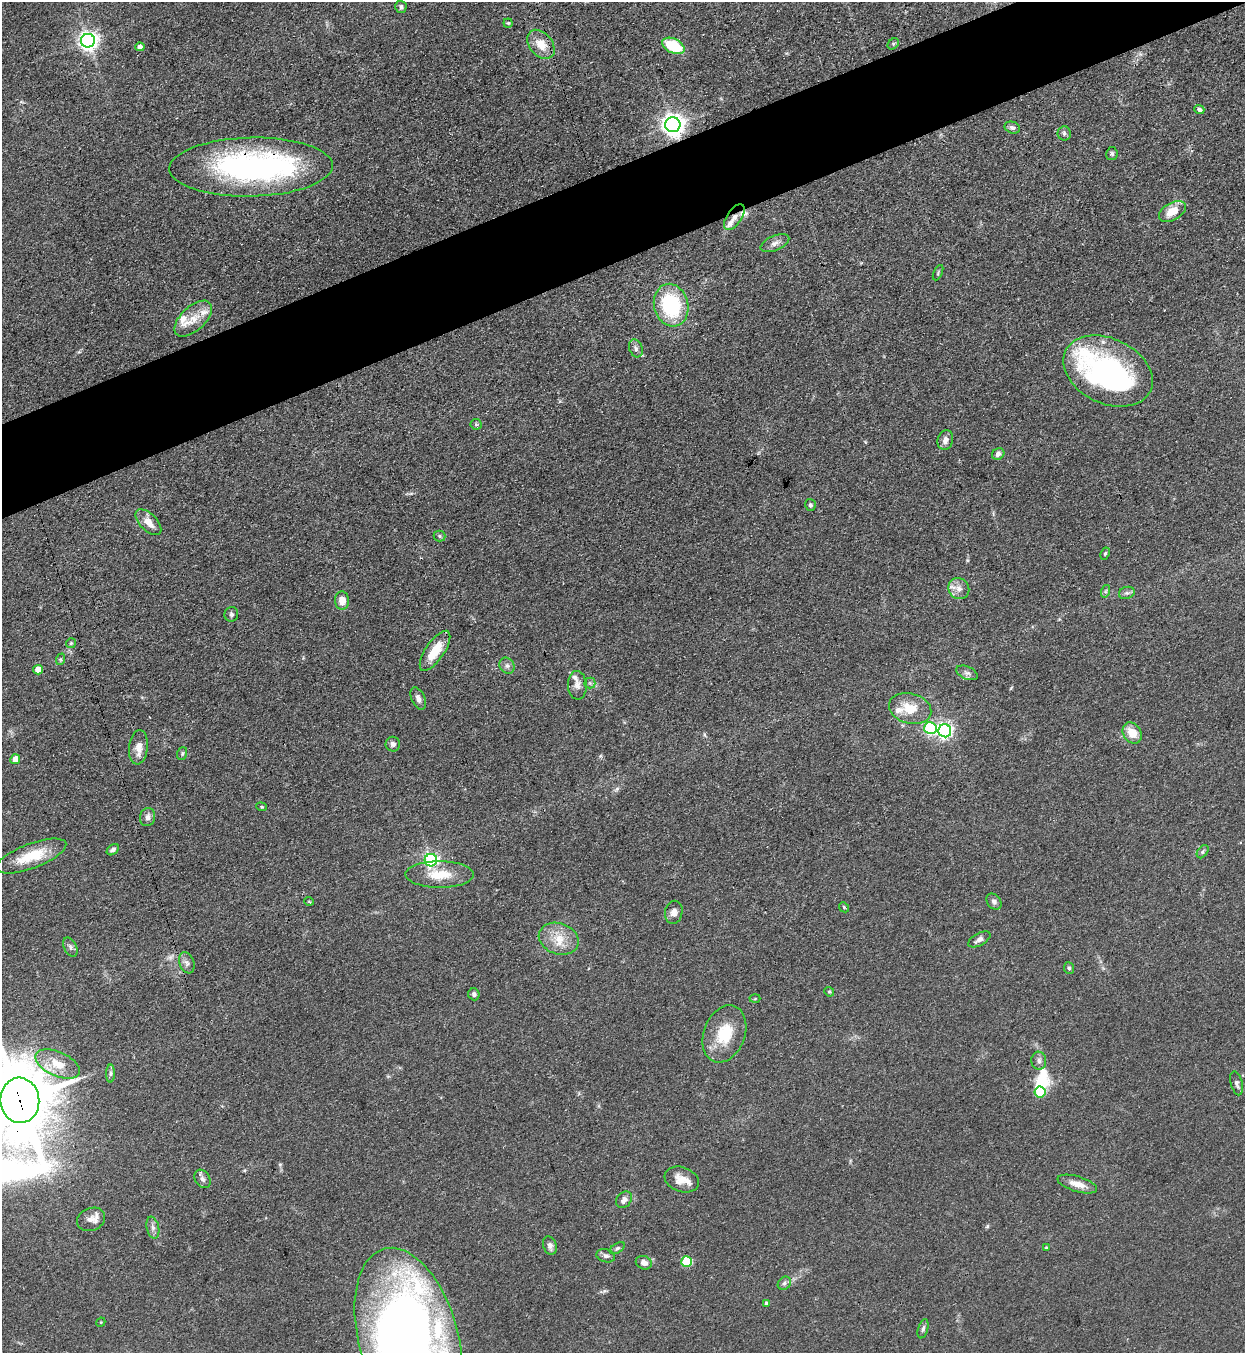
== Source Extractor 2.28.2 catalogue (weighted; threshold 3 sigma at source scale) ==
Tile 10 of 4 x 4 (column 2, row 3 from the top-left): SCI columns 1551-2793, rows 1388-2738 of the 5457 x 5478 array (HDU 1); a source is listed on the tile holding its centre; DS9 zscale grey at full resolution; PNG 1247 x 1355 px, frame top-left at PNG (2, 2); each listed source drawn as its Kron ellipse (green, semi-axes under 4 px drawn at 4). Shown black and unused: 6% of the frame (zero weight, under 3 of 4 exposures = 5% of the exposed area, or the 3 px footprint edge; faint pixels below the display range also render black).
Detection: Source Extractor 2.28.2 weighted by HDU 2 'WHT'; one run over the whole footprint, this tile lists its part. Background 0.0726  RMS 0.0059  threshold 0.0264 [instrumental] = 3 sigma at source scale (4.5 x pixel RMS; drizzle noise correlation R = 1.50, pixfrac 1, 0.05/0.05 arcsec/px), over >= 5 px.
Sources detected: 108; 1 too faint to see at this stretch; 4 inside a brighter object's white glare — neither listed nor drawn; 10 inside a brighter listed object's ellipse — not listed separately; the other 93 listed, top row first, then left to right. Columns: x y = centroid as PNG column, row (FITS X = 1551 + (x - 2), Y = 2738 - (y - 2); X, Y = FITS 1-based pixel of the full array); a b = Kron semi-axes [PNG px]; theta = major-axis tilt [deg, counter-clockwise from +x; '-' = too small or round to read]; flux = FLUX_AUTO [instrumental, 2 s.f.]
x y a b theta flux
401 7 6 5 - 1.4
508 23 4 4 - 0.68
88 41 7 7 - 310
541 44 16 11 -51 9.5
893 44 6 5 - 0.95
673 46 12 7 -26 27
140 47 5 4 - 4.1
1199 110 5 4 - 1.9
673 125 7 7 - 470
1012 128 8 5 -18 2
1064 133 7 6 - 1.6
1112 154 6 6 - 1.2
251 167 82 29 1 160
1172 211 15 8 30 9.8
734 217 14 7 56 4.1
775 243 15 7 23 3.3
938 273 8 3 65 0.79
671 305 22 17 -75 47
193 319 23 12 43 11
636 348 9 6 -71 1.9
1108 371 47 32 -26 91
476 424 6 5 - 0.9
945 440 10 7 73 3.4
998 454 6 5 - 2.4
810 505 6 5 - 1.2
148 522 16 8 -46 6.6
439 536 6 5 - 1.1
1105 554 6 4 63 0.92
959 589 11 10 - 4
1106 591 6 4 71 0.93
1127 593 8 6 18 1.5
342 601 9 7 -87 6.7
231 614 7 7 - 1.5
71 643 5 5 - 0.82
435 651 23 9 56 14
61 659 6 4 71 0.77
507 666 8 7 - 2.1
38 670 5 4 - 6.8
967 673 11 6 -23 2.3
590 683 5 5 - 1.2
577 685 14 9 -87 3.8
418 698 12 6 -66 3
910 708 21 15 -15 14
930 728 6 6 - 80
945 731 6 6 - 160
1132 733 11 8 -58 9.5
393 744 7 7 - 2
138 747 17 9 84 6.1
182 753 6 5 - 0.9
15 759 5 4 - 7
261 807 5 4 - 0.7
148 817 9 7 79 2.6
113 850 7 4 40 1.9
1203 852 7 4 53 1.1
31 856 37 12 21 20
431 860 6 6 - 110
439 874 34 13 0 15
309 901 5 3 - 0.47
994 902 9 6 -51 2
844 907 6 4 -47 0.77
674 912 12 8 79 3.3
559 939 20 15 -19 12
979 939 12 6 29 2.7
70 947 10 6 -62 1.9
187 963 11 7 -69 2.4
1069 968 6 5 - 1
829 992 5 4 - 0.79
474 994 6 5 - 1.6
755 999 5 3 - 0.69
724 1034 29 20 70 22
1039 1061 9 7 -83 2.2
58 1064 24 12 -24 13
110 1074 9 4 89 1.5
1237 1083 12 6 -75 2.1
1040 1092 5 5 - 28
20 1100 22 19 -85 4900
202 1179 10 7 -58 2.4
682 1180 18 12 -20 8.2
1077 1184 20 7 -16 6.7
624 1200 9 7 49 2.6
91 1219 14 11 23 4.2
153 1228 11 6 -77 2.5
550 1246 9 6 -71 2.4
617 1248 8 4 31 1.3
1046 1248 3 3 - 0.7
606 1256 9 6 -16 2
687 1261 5 5 - 35
644 1263 8 6 -24 3.5
784 1283 7 6 - 1.6
766 1303 4 4 - 1.1
101 1322 5 3 - 0.52
923 1329 10 5 74 1.5
408 1338 92 49 -75 610
Overlapping masked pixels (flux is a lower limit): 5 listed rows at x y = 673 125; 251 167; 734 217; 20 1100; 408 1338
Isophote crosses this tile's border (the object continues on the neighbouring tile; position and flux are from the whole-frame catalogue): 2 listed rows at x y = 20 1100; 408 1338